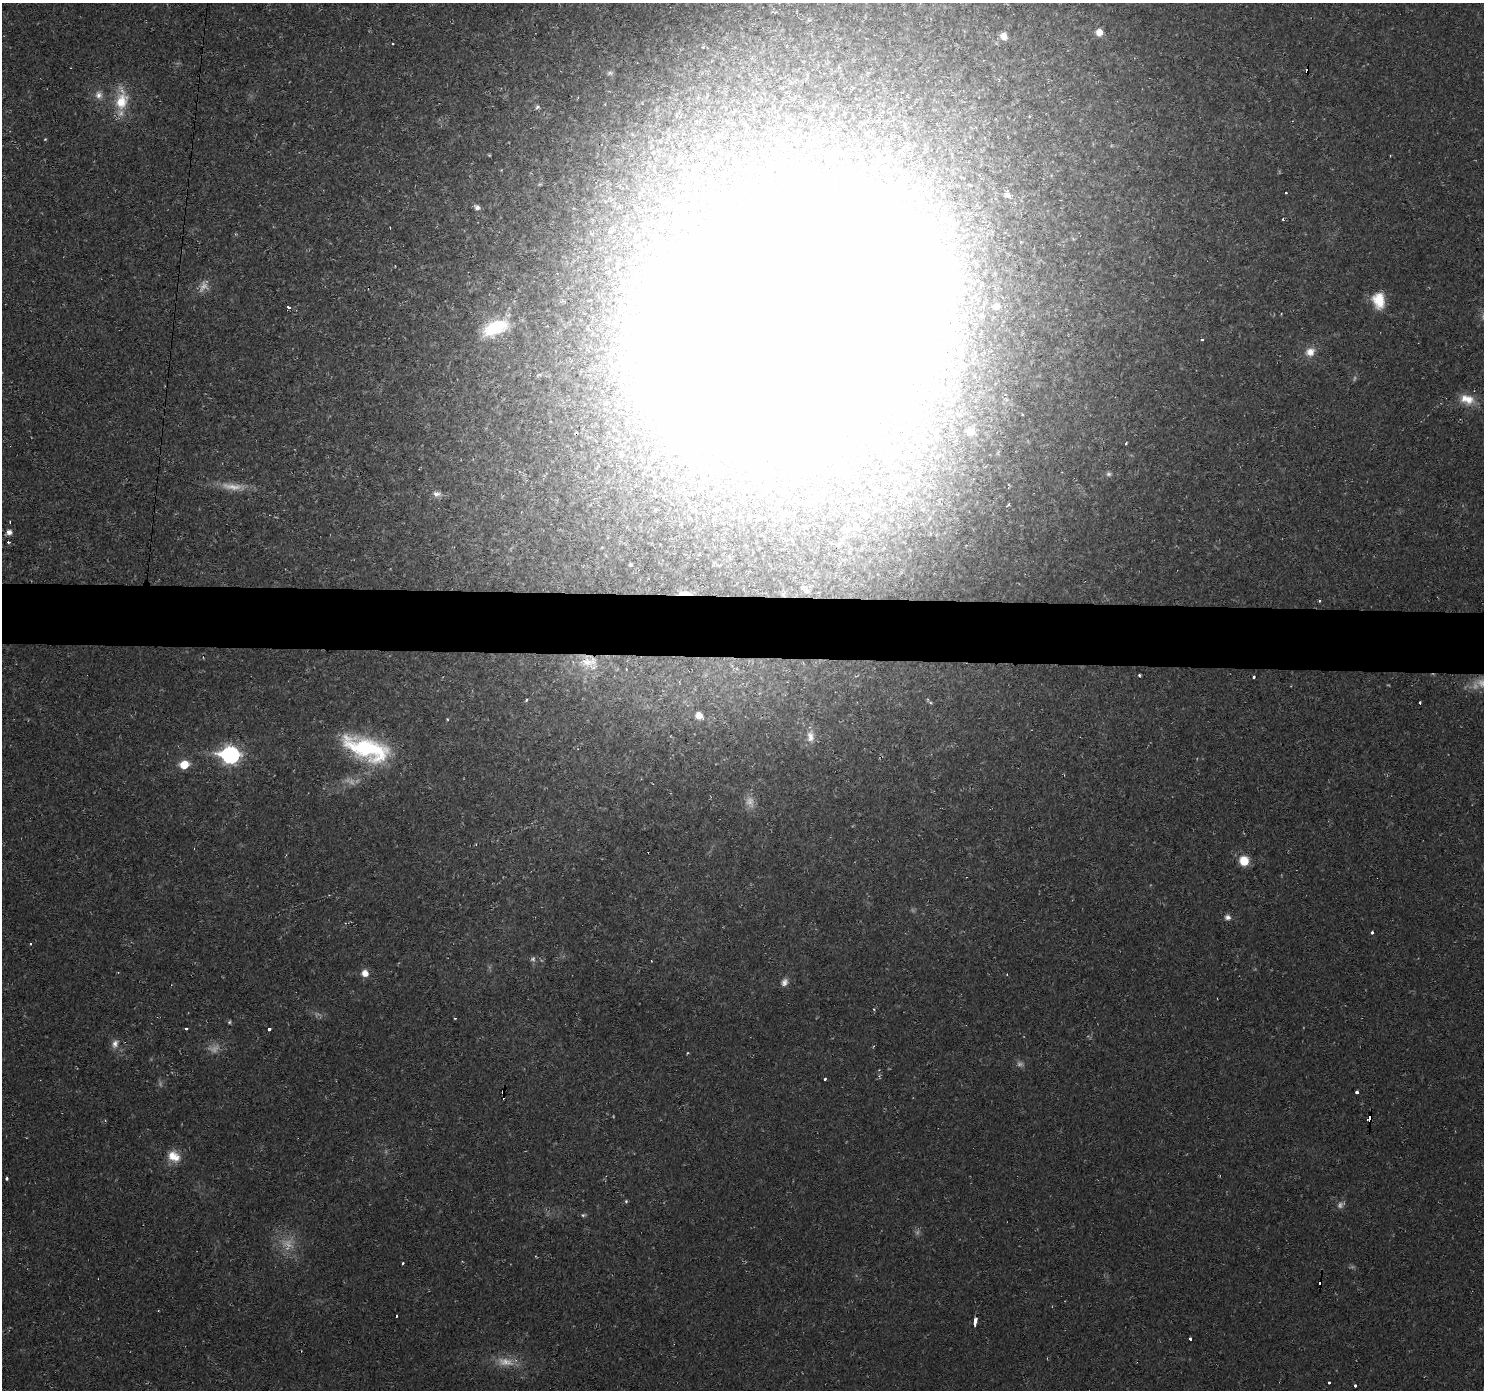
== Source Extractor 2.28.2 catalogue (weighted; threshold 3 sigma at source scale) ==
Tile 5 of 3 x 3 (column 2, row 2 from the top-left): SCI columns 1484-2965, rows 1492-2879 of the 4448 x 4473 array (HDU 1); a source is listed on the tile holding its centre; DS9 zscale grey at full resolution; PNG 1486 x 1392 px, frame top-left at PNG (2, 3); no overlay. Shown black and unused: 4% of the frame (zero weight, under 2 of 3 exposures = <1% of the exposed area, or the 3 px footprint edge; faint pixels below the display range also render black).
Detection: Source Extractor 2.28.2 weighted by HDU 2 'WHT'; one run over the whole footprint, this tile lists its part. Background 0.0201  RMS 0.006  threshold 0.0269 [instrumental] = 3 sigma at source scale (4.5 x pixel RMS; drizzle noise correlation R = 1.50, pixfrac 1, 0.05/0.05 arcsec/px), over >= 5 px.
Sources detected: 91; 14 too faint to see at this stretch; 3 inside a brighter object's white glare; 4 cosmic-ray / hot-pixel residue — not listed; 1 inside a brighter listed object's ellipse — not listed separately; the other 69 listed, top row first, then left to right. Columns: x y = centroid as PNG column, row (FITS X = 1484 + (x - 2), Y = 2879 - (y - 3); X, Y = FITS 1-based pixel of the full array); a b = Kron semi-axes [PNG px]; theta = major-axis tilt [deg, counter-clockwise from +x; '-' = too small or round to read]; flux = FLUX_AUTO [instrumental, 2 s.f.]
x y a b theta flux
1099 32 7 7 - 6.1
1004 36 10 8 -53 5
393 44 3 2 - 0.96
1307 71 5 3 - 12
610 73 9 6 10 1.8
99 95 11 9 -62 4.1
121 100 30 16 84 20
537 107 6 4 40 1.3
45 139 4 3 - 0.51
794 139 7 6 - 1.6
1286 193 3 3 - 2.3
1007 195 7 6 - 2.1
477 207 6 6 - 2.6
390 228 3 2 - 0.44
610 231 7 5 18 1.2
1379 300 17 12 -79 16
996 306 8 7 - 4.6
288 307 4 3 - 4.7
792 323 216 109 28 4700
495 328 30 15 23 34
1202 340 4 3 - 0.88
1310 352 12 10 31 6.1
1467 399 19 12 -15 9.3
970 431 9 8 - 4.6
1126 443 3 2 - 0.72
621 454 8 7 - 2.7
437 494 11 7 -6 2.9
10 522 3 2 - 0.67
9 532 7 6 - 2.9
8 542 3 3 - 3.3
631 565 3 3 - 0.96
804 589 18 7 -38 3.5
685 593 19 5 -2 5.1
783 594 9 5 43 1.5
1319 601 3 3 - 0.74
588 662 26 19 7 19
1139 675 3 3 - 1.1
1254 677 3 3 - 20
526 700 3 3 - 1.5
1420 703 3 3 - 1.5
699 716 8 6 -34 5.2
810 736 17 11 -87 6.3
366 748 56 23 -19 69
230 755 9 8 - 200
184 765 6 5 - 20
1244 861 9 8 - 13
1227 917 8 7 - 2.4
1372 932 3 3 - 1.7
31 944 3 3 - 0.64
533 959 8 4 -83 1.4
365 973 8 8 - 5.1
784 982 11 8 61 3.2
455 1018 3 2 - 0.54
229 1022 5 4 - 0.88
186 1029 3 3 - 2.1
269 1029 3 3 - 5.6
115 1044 13 9 70 3.9
825 1079 3 3 - 1.2
1357 1092 3 3 - 3.7
1370 1120 5 3 - 50
172 1157 16 13 59 8.5
7 1178 3 3 - 1.6
626 1201 4 4 - 0.76
402 1263 3 2 - 0.81
396 1316 3 3 - 1.1
975 1322 7 3 83 6.6
1190 1339 3 3 - 2.8
1329 1382 3 3 - 2
1355 1385 3 3 - 1.5
Overlapping masked pixels (flux is a lower limit): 4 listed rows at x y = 1307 71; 685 593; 588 662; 1370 1120
Isophote crosses this tile's border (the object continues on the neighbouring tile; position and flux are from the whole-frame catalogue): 1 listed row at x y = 792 323